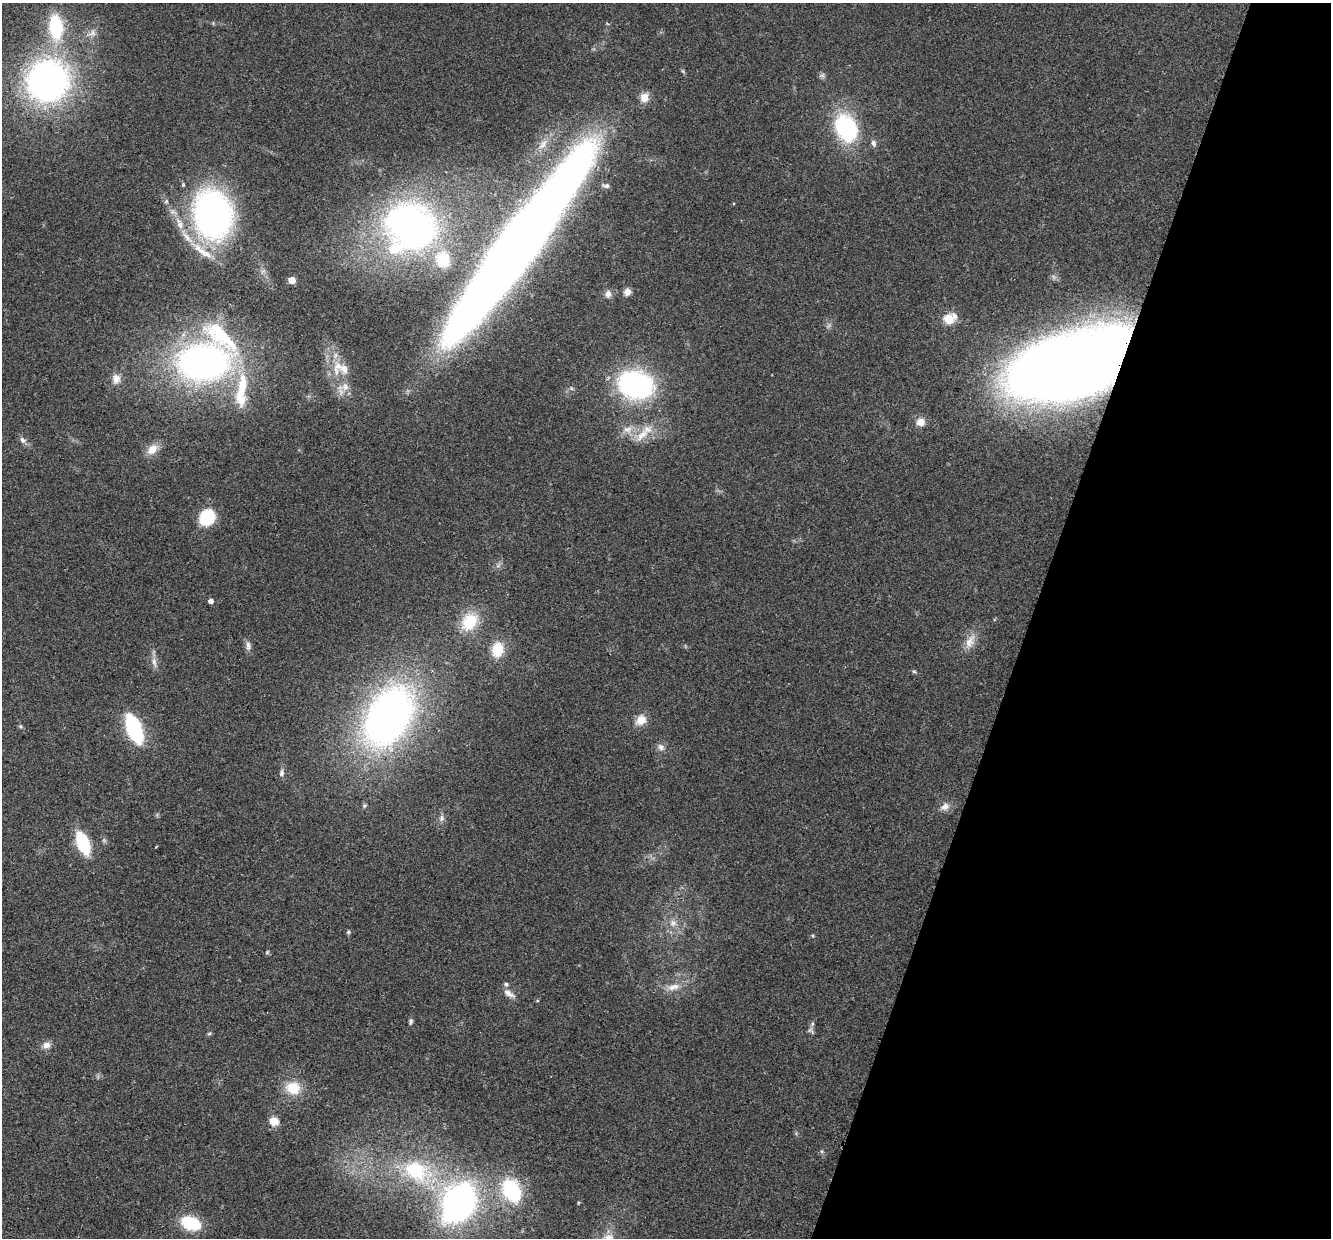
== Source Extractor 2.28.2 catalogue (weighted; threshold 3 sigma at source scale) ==
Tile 8 of 4 x 4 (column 4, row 2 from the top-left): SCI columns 4009-5337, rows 2657-3892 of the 5357 x 5440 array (HDU 1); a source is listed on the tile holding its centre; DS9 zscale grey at full resolution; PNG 1333 x 1240 px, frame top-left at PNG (2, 3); no overlay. Shown black and unused: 23% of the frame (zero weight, under 2 of 3 exposures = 3% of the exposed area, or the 3 px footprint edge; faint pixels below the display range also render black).
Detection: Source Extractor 2.28.2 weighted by HDU 2 'WHT'; one run over the whole footprint, this tile lists its part. Background 0.0531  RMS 0.0079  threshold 0.0354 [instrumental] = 3 sigma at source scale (4.5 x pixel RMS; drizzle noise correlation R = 1.50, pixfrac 1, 0.05/0.05 arcsec/px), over >= 5 px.
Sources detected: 68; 1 inside a brighter object's white glare — not listed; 6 inside a brighter listed object's ellipse — not listed separately; the other 61 listed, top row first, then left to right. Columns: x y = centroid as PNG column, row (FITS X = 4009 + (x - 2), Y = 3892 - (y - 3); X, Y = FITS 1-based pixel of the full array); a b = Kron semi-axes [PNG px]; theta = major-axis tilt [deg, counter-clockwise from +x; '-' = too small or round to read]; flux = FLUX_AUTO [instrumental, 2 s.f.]
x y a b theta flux
56 27 25 13 -86 51
92 33 12 8 25 4.6
47 81 39 37 46 260
644 97 11 10 - 7.1
846 128 28 21 -63 73
873 143 9 6 -71 2.5
543 144 18 8 55 7.4
606 186 9 6 -10 2.3
213 215 43 33 -82 260
411 226 44 36 -29 360
511 254 203 29 54 1400
443 260 21 18 -66 26
292 280 5 5 - 14
627 292 9 8 - 4.1
608 294 10 8 56 3.7
949 319 6 5 - 43
203 362 46 31 5 290
1072 362 81 38 17 1300
338 366 28 10 72 11
116 379 13 11 89 5.7
636 385 26 20 -11 160
242 387 39 13 79 29
345 387 12 10 -67 6.2
921 422 11 11 - 6.2
628 429 14 10 -9 7.1
642 435 25 10 45 12
22 440 9 6 -60 2.7
152 449 16 11 44 8.2
207 517 15 13 55 33
211 601 4 4 - 3.3
469 622 22 17 55 25
970 641 22 11 62 8.8
248 646 13 7 -85 3.2
497 649 15 11 81 19
154 662 16 6 -77 4.2
914 671 6 4 -2 0.97
389 717 65 41 60 360
641 720 14 11 48 8.1
20 726 5 5 - 1
134 729 23 11 -69 78
661 747 10 8 -41 3.2
282 773 9 6 85 2.3
365 805 5 5 - 1.3
945 807 11 9 37 4.6
442 818 9 7 88 2.7
83 843 18 9 -68 49
673 923 11 8 45 4.7
348 932 5 5 - 1
267 952 5 4 - 1
672 987 13 8 19 5.9
508 993 17 7 -33 4.9
411 1021 9 5 77 1.6
811 1030 9 6 -35 1.9
209 1034 6 4 2 0.99
46 1045 10 9 - 4.4
293 1088 18 15 -16 17
274 1121 10 9 - 8
415 1170 26 20 -37 53
512 1190 18 12 -63 74
459 1203 31 22 60 270
191 1223 17 11 -21 37
Overlapping masked pixels (flux is a lower limit): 1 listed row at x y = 1072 362